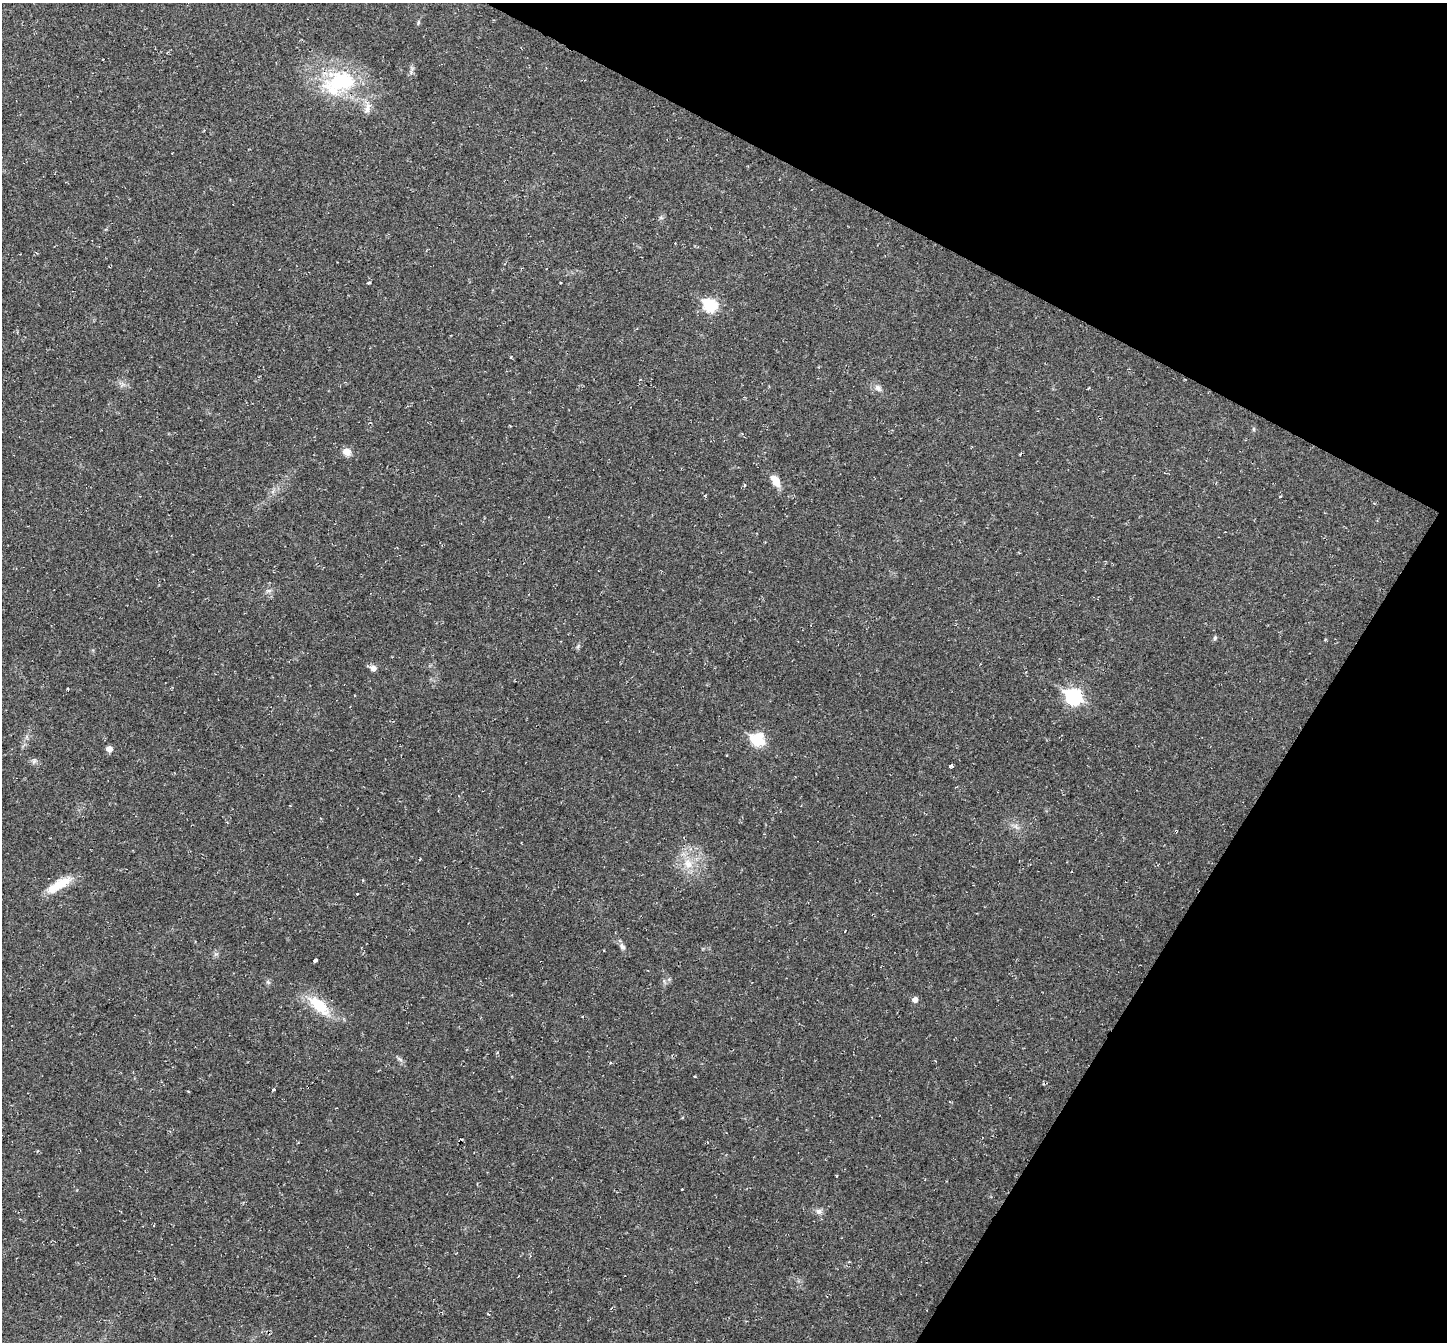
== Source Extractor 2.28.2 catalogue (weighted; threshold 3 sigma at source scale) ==
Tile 8 of 4 x 4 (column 4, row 2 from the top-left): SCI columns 4336-5780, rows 2827-4166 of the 5780 x 5789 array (HDU 1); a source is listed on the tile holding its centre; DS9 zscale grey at full resolution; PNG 1449 x 1344 px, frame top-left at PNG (2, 3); no overlay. Shown black and unused: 24% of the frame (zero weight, under 2 of 3 exposures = <1% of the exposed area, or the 3 px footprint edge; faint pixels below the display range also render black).
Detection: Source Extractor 2.28.2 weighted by HDU 2 'WHT'; one run over the whole footprint, this tile lists its part. Background 0.0216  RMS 0.006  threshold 0.0269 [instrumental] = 3 sigma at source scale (4.5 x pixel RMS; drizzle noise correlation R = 1.50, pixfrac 1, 0.05/0.05 arcsec/px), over >= 5 px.
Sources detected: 28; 1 cosmic-ray / hot-pixel residue — not listed; the other 27 listed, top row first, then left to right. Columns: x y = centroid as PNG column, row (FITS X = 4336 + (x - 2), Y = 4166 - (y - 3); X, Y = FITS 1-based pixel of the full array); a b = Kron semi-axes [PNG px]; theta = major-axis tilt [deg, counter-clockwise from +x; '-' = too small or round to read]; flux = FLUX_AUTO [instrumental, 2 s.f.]
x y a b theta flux
418 22 7 3 82 0.81
411 72 7 4 72 1.3
339 82 49 31 21 49
367 108 20 8 75 4.8
710 305 7 6 - 52
878 388 11 8 -46 2.7
1254 429 6 4 -89 0.77
347 452 10 8 -36 4.3
775 481 17 9 -57 5.6
1215 638 7 5 70 0.91
373 668 7 7 - 2.8
1073 697 8 7 - 110
757 740 7 6 - 47
109 749 5 5 - 4.2
34 761 7 6 - 1.4
950 765 3 3 - 34
420 859 3 3 - 0.82
688 864 15 11 -71 8.1
58 885 35 10 31 13
357 894 3 3 - 0.89
622 946 10 6 -46 2
315 960 3 3 - 11
915 999 5 5 - 2.9
319 1005 33 13 -41 19
274 1089 3 3 - 1.6
682 1189 3 3 - 0.79
819 1211 9 7 -29 2.3
Unlisted compact peaks at least as high as the median listed source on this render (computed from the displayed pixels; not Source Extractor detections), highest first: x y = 369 283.